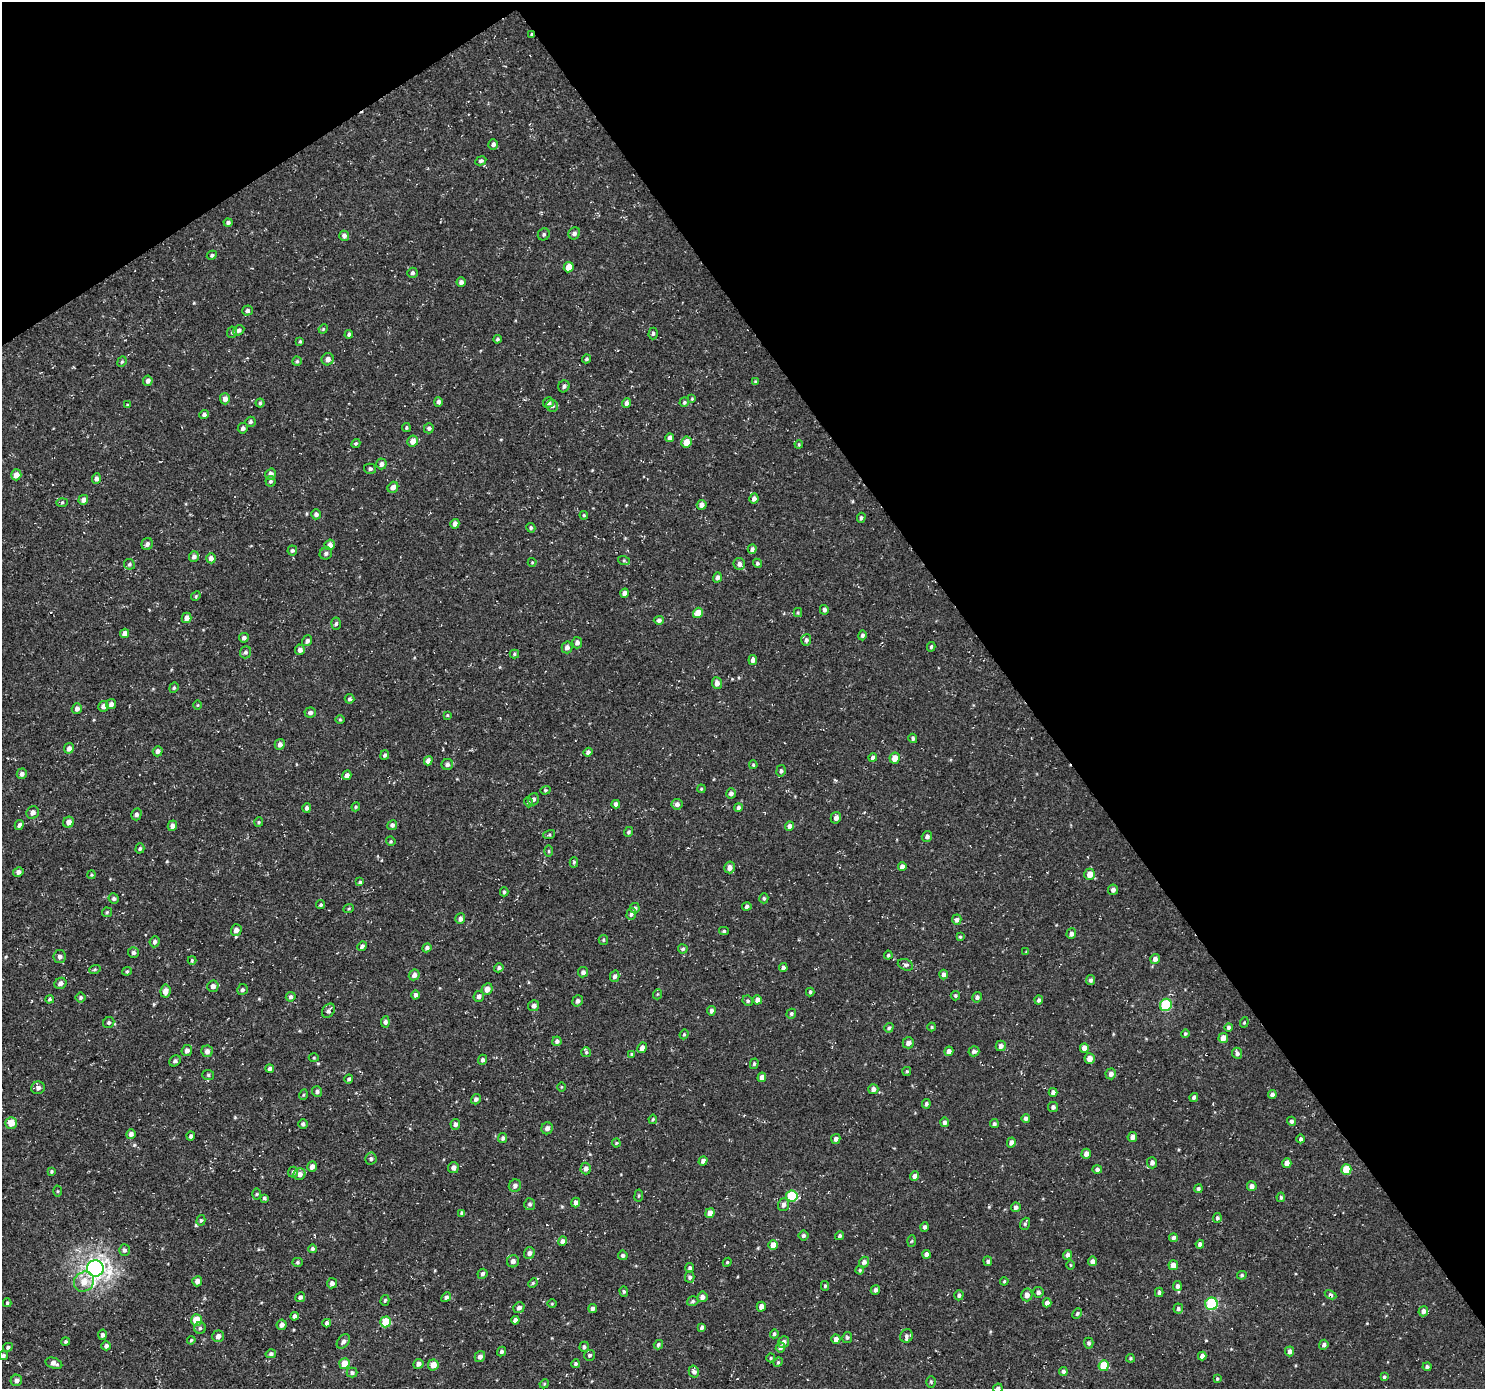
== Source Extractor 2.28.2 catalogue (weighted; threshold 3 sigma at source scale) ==
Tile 3 of 4 x 4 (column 3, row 1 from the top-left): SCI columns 2969-4451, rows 4349-5735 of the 5935 x 5860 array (HDU 1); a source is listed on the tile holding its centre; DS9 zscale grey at full resolution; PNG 1487 x 1391 px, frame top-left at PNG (2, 2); each listed source drawn as its Kron ellipse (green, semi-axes under 4 px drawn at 4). Shown black and unused: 36% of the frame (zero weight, under 3 of 5 exposures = <1% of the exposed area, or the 3 px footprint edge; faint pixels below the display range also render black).
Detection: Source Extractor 2.28.2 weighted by HDU 2 'WHT'; one run over the whole footprint, this tile lists its part. Background -8.28e-06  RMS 0.0033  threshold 0.0149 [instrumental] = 3 sigma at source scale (4.5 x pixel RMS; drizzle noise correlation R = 1.50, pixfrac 1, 0.0396/0.0396 arcsec/px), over >= 5 px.
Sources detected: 411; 1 inside a brighter listed object's ellipse — not listed separately; the other 410 listed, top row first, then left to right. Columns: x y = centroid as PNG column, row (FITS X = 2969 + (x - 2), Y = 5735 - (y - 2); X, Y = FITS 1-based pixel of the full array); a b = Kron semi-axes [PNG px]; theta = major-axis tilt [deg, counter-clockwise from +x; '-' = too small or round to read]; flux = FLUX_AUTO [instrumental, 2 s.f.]
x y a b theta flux
531 34 4 3 - 0.38
493 144 5 5 - 0.94
481 161 6 4 27 0.59
228 222 4 4 - 0.81
574 233 6 5 - 0.98
544 234 6 5 - 0.67
344 236 5 5 - 1
212 255 5 4 - 0.58
569 267 5 5 - 3.8
412 273 5 5 - 0.73
461 282 4 4 - 1
247 311 5 5 - 0.94
323 329 5 4 - 0.35
239 330 6 5 - 0.98
232 332 6 5 - 0.56
653 333 6 4 89 0.53
349 334 4 4 - 0.61
497 339 4 4 - 0.52
300 341 4 3 - 0.39
328 359 6 6 - 1.4
586 359 4 3 - 0.5
297 361 4 4 - 0.46
122 362 5 4 - 0.45
148 381 5 4 - 1
755 382 4 4 - 0.48
564 386 6 5 - 0.78
225 399 5 5 - 1.7
692 399 4 4 - 0.32
438 402 5 4 - 0.8
548 402 5 5 - 0.95
684 402 5 4 - 0.49
260 403 4 4 - 0.49
626 403 5 4 - 1
127 405 4 4 - 0.33
552 406 6 5 - 0.79
204 414 4 4 - 0.79
250 422 5 5 - 0.72
406 427 4 4 - 0.45
243 428 5 5 - 0.97
429 428 5 5 - 0.72
670 438 4 4 - 1.2
413 441 6 5 - 2.5
686 442 5 5 - 4.1
356 444 5 4 - 0.43
799 444 4 4 - 0.33
381 464 5 5 - 1.2
370 469 6 5 - 0.81
270 474 5 5 - 1.2
16 475 5 5 - 2.2
96 479 5 4 - 1.1
270 481 5 5 - 0.62
393 487 6 5 - 1.7
754 498 5 4 - 1.3
83 500 5 4 - 1.3
62 502 6 4 2 0.42
702 505 5 5 - 1.7
316 514 5 5 - 0.98
584 515 4 4 - 0.35
861 518 5 4 - 0.66
455 524 5 4 - 1.4
531 528 5 4 - 0.57
147 544 6 5 - 1
330 545 5 5 - 1.8
752 549 5 4 - 0.98
292 550 5 5 - 0.62
326 553 6 6 - 0.84
194 557 5 5 - 1.1
211 558 5 5 - 1.5
624 561 6 4 -19 0.4
532 562 4 4 - 0.31
757 563 5 4 - 0.63
129 564 5 5 - 0.64
739 564 6 5 - 1.5
717 577 5 4 - 1
625 593 4 4 - 1.6
196 596 5 4 - 0.43
824 610 5 4 - 0.81
698 613 5 5 - 3.6
798 613 4 4 - 0.37
187 618 5 5 - 1.8
659 620 5 4 - 0.86
336 624 6 4 84 0.61
125 633 5 4 - 1.9
862 635 5 4 - 0.79
244 638 5 4 - 0.91
806 640 6 5 - 0.87
307 641 6 4 53 0.9
577 643 5 5 - 1.3
567 647 6 5 - 1.4
931 647 5 3 - 0.49
300 650 5 5 - 1.2
246 652 6 5 - 0.77
514 654 5 4 - 0.48
753 660 5 4 - 1.2
717 683 6 5 - 1.7
174 688 5 4 - 0.43
349 699 5 4 - 0.63
111 704 5 5 - 1.1
198 705 4 3 - 0.27
103 706 5 5 - 1.6
77 709 5 5 - 1.2
310 713 6 5 - 0.96
447 715 4 3 - 0.31
340 720 5 3 - 0.32
913 738 5 4 - 0.63
280 744 5 5 - 1.2
69 748 5 4 - 1.4
158 751 5 5 - 1.1
588 752 4 4 - 0.97
385 755 5 4 - 0.71
873 758 4 4 - 0.82
895 758 5 5 - 3.1
428 761 5 4 - 1.6
447 764 5 5 - 0.97
753 765 4 3 - 0.34
781 771 6 5 - 0.76
22 774 5 5 - 1.1
347 775 5 4 - 1.3
701 789 4 3 - 0.32
545 790 5 4 - 0.43
731 793 5 5 - 1.1
533 799 6 5 - 0.92
528 802 5 3 - 0.41
616 804 4 4 - 1.1
677 804 5 5 - 1.2
356 807 4 4 - 0.37
738 807 4 4 - 0.69
307 808 5 4 - 0.83
33 813 6 6 - 1.3
136 814 6 5 - 0.92
836 818 6 5 - 1.4
69 822 6 5 - 1.7
259 822 5 4 - 0.38
19 825 5 4 - 0.9
392 825 5 4 - 0.87
172 826 5 4 - 1.4
790 826 4 4 - 1.5
628 832 5 4 - 0.56
549 835 6 4 18 0.47
927 837 5 5 - 0.93
391 841 5 4 - 0.44
140 848 5 4 - 0.52
549 851 5 3 - 0.39
574 862 5 4 - 0.47
730 867 6 5 - 1.7
902 867 4 4 - 1.6
18 872 5 4 - 1.1
1090 874 6 5 - 3.4
91 875 4 3 - 0.33
360 882 4 4 - 0.5
1113 890 5 5 - 1
504 892 4 4 - 0.49
114 898 5 5 - 0.71
764 898 5 4 - 0.58
321 905 4 4 - 0.53
747 907 5 4 - 0.9
349 908 5 3 - 0.36
635 908 5 5 - 0.92
107 912 5 4 - 0.46
631 914 6 4 71 0.74
460 919 5 5 - 1.3
957 920 5 4 - 1
236 930 6 5 - 1.6
724 931 5 4 - 0.49
1071 934 5 5 - 1.2
960 937 4 4 - 0.4
603 940 5 4 - 0.44
154 942 5 5 - 1
362 946 5 4 - 0.87
427 948 5 4 - 0.86
683 949 5 4 - 0.56
133 952 5 5 - 0.88
1026 952 4 4 - 0.26
888 955 4 4 - 0.53
60 957 6 6 - 1.3
1155 959 5 5 - 1.4
192 960 4 4 - 0.33
905 965 8 5 -24 0.85
499 968 5 4 - 0.81
783 968 4 4 - 1.1
95 969 6 3 19 0.39
127 971 4 4 - 0.37
583 972 5 5 - 1
943 974 5 4 - 1.1
414 975 6 5 - 1.3
615 976 5 4 - 0.9
1091 980 5 4 - 0.78
60 983 6 5 - 1.1
213 986 6 5 - 1.3
487 989 6 5 - 2.1
242 990 6 5 - 0.65
165 991 6 5 - 1.9
810 992 4 4 - 0.49
658 994 5 3 - 0.32
416 995 4 4 - 1.1
479 996 5 5 - 1.1
955 996 5 4 - 0.49
81 997 5 5 - 0.56
291 997 5 4 - 0.74
977 997 5 5 - 0.84
50 999 4 3 - 0.45
757 1000 4 4 - 1.7
1039 1000 4 4 - 0.8
578 1001 6 5 - 1
748 1001 5 5 - 0.54
1166 1005 6 5 - 19
534 1006 5 5 - 1.2
328 1011 8 5 56 0.92
711 1011 4 4 - 1.2
791 1014 5 4 - 0.59
109 1022 6 5 - 0.62
385 1022 6 4 83 0.78
1244 1022 5 4 - 0.38
932 1027 4 4 - 0.36
1228 1027 4 4 - 0.81
889 1028 5 4 - 0.58
1185 1033 4 4 - 0.41
684 1034 5 4 - 0.43
1223 1038 5 4 - 2.7
557 1041 5 4 - 1
908 1043 6 5 - 1.5
1001 1046 5 5 - 1.5
642 1048 5 4 - 1.6
1084 1048 5 4 - 2.2
187 1051 5 5 - 1.2
207 1051 6 5 - 1.3
949 1051 5 4 - 1.5
974 1051 5 5 - 0.95
586 1052 5 5 - 0.47
1237 1053 6 5 - 1.1
632 1054 4 3 - 0.36
314 1058 5 3 - 0.32
1090 1059 5 5 - 2.4
482 1060 5 4 - 0.85
175 1061 6 5 - 0.82
754 1064 5 4 - 0.51
270 1068 4 4 - 0.87
907 1071 5 4 - 0.44
1111 1074 5 5 - 1.4
208 1075 6 5 - 0.55
762 1077 5 4 - 1.5
349 1079 4 4 - 0.62
561 1087 4 3 - 0.29
38 1088 7 6 - 1.3
873 1089 5 5 - 1.4
317 1091 5 5 - 0.82
1053 1092 4 4 - 1.2
303 1095 5 3 - 0.35
1272 1095 4 4 - 1.1
1194 1097 4 4 - 0.82
476 1099 5 4 - 0.86
926 1104 5 4 - 0.73
1053 1107 5 5 - 0.93
1026 1118 4 4 - 1.1
653 1119 4 3 - 0.39
1291 1121 4 4 - 0.88
945 1122 5 4 - 0.93
11 1123 6 5 - 4.1
303 1124 5 4 - 0.74
455 1124 5 5 - 1.2
994 1124 4 4 - 0.69
547 1128 6 5 - 1.2
131 1134 5 4 - 1.2
191 1136 4 4 - 0.72
1132 1137 5 5 - 1.4
503 1138 5 4 - 0.76
836 1139 5 4 - 0.94
1301 1139 4 4 - 0.65
1011 1142 5 4 - 1.5
616 1143 4 4 - 0.33
1086 1154 5 4 - 1.8
371 1159 6 5 - 0.71
703 1161 5 4 - 1
1152 1163 5 5 - 1.2
1287 1163 4 4 - 1.9
312 1167 5 4 - 1.4
453 1168 5 5 - 1.4
586 1168 6 5 - 1.3
1097 1170 5 4 - 0.9
1346 1170 5 5 - 7.7
51 1171 4 4 - 0.48
293 1172 5 5 - 0.82
300 1174 6 5 - 1.4
915 1176 5 4 - 1.5
515 1186 6 6 - 1.1
1252 1186 5 5 - 1.3
1198 1189 4 4 - 0.6
57 1191 5 3 - 0.35
257 1194 5 3 - 0.37
639 1196 6 3 81 0.39
792 1196 5 5 - 13
1281 1197 5 4 - 0.56
264 1198 4 4 - 0.5
576 1202 5 4 - 1.3
530 1204 6 5 - 0.67
783 1205 7 5 72 1.3
1016 1207 5 4 - 1.1
462 1213 4 4 - 0.78
710 1213 5 4 - 2.7
1217 1218 5 4 - 0.62
201 1220 5 4 - 0.51
1025 1224 6 4 70 0.52
925 1227 4 4 - 0.73
803 1236 5 5 - 0.79
839 1236 4 4 - 0.59
1173 1238 4 4 - 0.92
562 1241 5 4 - 1.1
911 1241 6 4 86 0.4
1200 1244 4 4 - 1.1
773 1245 5 4 - 3.2
312 1249 4 4 - 0.71
124 1250 5 5 - 0.82
529 1253 5 5 - 1.1
926 1254 4 4 - 1.2
623 1255 5 4 - 0.72
1068 1255 5 4 - 1.1
513 1261 6 6 - 1.3
988 1261 5 4 - 0.82
1092 1261 4 4 - 1.3
297 1262 5 4 - 0.49
727 1262 4 4 - 0.41
864 1262 5 5 - 1.1
1070 1265 4 3 - 0.3
1173 1265 5 5 - 1.9
95 1268 8 8 - 170
690 1268 4 4 - 0.62
860 1270 4 4 - 0.34
483 1274 5 4 - 0.81
1242 1275 5 4 - 0.48
690 1277 5 5 - 0.81
197 1281 5 4 - 1.4
1004 1281 4 3 - 0.37
84 1282 11 9 43 3.9
332 1283 5 5 - 1.1
533 1283 5 4 - 0.39
825 1286 5 4 - 0.44
1177 1286 5 4 - 1
875 1290 5 4 - 1
624 1291 5 4 - 0.5
1038 1292 5 5 - 1.1
1159 1292 4 4 - 0.73
959 1295 5 4 - 0.8
1027 1295 6 5 - 2.2
1330 1295 6 4 -28 0.9
300 1297 5 4 - 0.8
446 1297 5 4 - 0.78
702 1297 5 5 - 1.5
385 1300 5 4 - 0.47
693 1301 6 4 17 0.59
7 1303 4 3 - 0.38
1047 1303 4 4 - 1.6
552 1304 5 3 - 0.3
1212 1304 6 6 - 22
761 1307 5 4 - 1.5
519 1308 6 5 - 1.2
593 1308 4 4 - 1.1
1178 1309 5 4 - 0.77
1423 1311 5 5 - 1.4
1077 1313 5 4 - 0.47
295 1316 4 4 - 0.87
196 1320 6 5 - 5.7
515 1320 4 4 - 1.2
386 1322 5 5 - 9.9
327 1323 4 4 - 1
282 1325 5 5 - 1.2
702 1327 4 3 - 0.77
200 1328 6 5 - 0.62
774 1334 4 4 - 0.78
102 1335 5 4 - 0.85
218 1336 6 5 - 1.3
906 1336 7 6 - 0.86
847 1337 5 5 - 0.58
836 1339 4 4 - 1.5
191 1340 4 3 - 0.35
66 1341 4 4 - 0.5
343 1341 8 5 53 0.97
784 1342 6 5 - 1.3
1089 1343 5 4 - 0.63
658 1345 5 4 - 0.62
1324 1345 5 4 - 0.85
106 1346 4 4 - 0.9
8 1347 5 4 - 0.55
584 1347 5 4 - 0.56
780 1347 5 4 - 1.2
501 1351 5 4 - 0.6
1290 1351 5 4 - 1.2
271 1354 5 4 - 0.71
590 1355 5 5 - 0.62
3 1356 4 4 - 0.61
480 1356 6 5 - 1.3
1202 1356 4 4 - 1.6
771 1358 4 3 - 0.38
1130 1358 4 3 - 0.41
778 1362 5 4 - 0.46
54 1363 9 5 -19 1.4
344 1364 5 5 - 4.5
418 1364 5 5 - 1.3
575 1364 4 4 - 0.56
433 1365 5 5 - 3.2
1104 1366 5 5 - 7.5
1427 1367 4 4 - 0.61
1063 1371 4 4 - 0.87
694 1372 6 5 - 0.96
352 1373 5 5 - 0.76
1384 1377 4 3 - 0.48
1217 1379 3 3 - 0.4
16 1380 6 5 - 1.1
931 1382 6 4 -88 0.48
544 1384 5 3 - 0.31
998 1388 5 4 - 0.69
Overlapping masked pixels (flux is a lower limit): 1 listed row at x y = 531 34
Isophote crosses this tile's border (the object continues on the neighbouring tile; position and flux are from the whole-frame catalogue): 1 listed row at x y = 998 1388